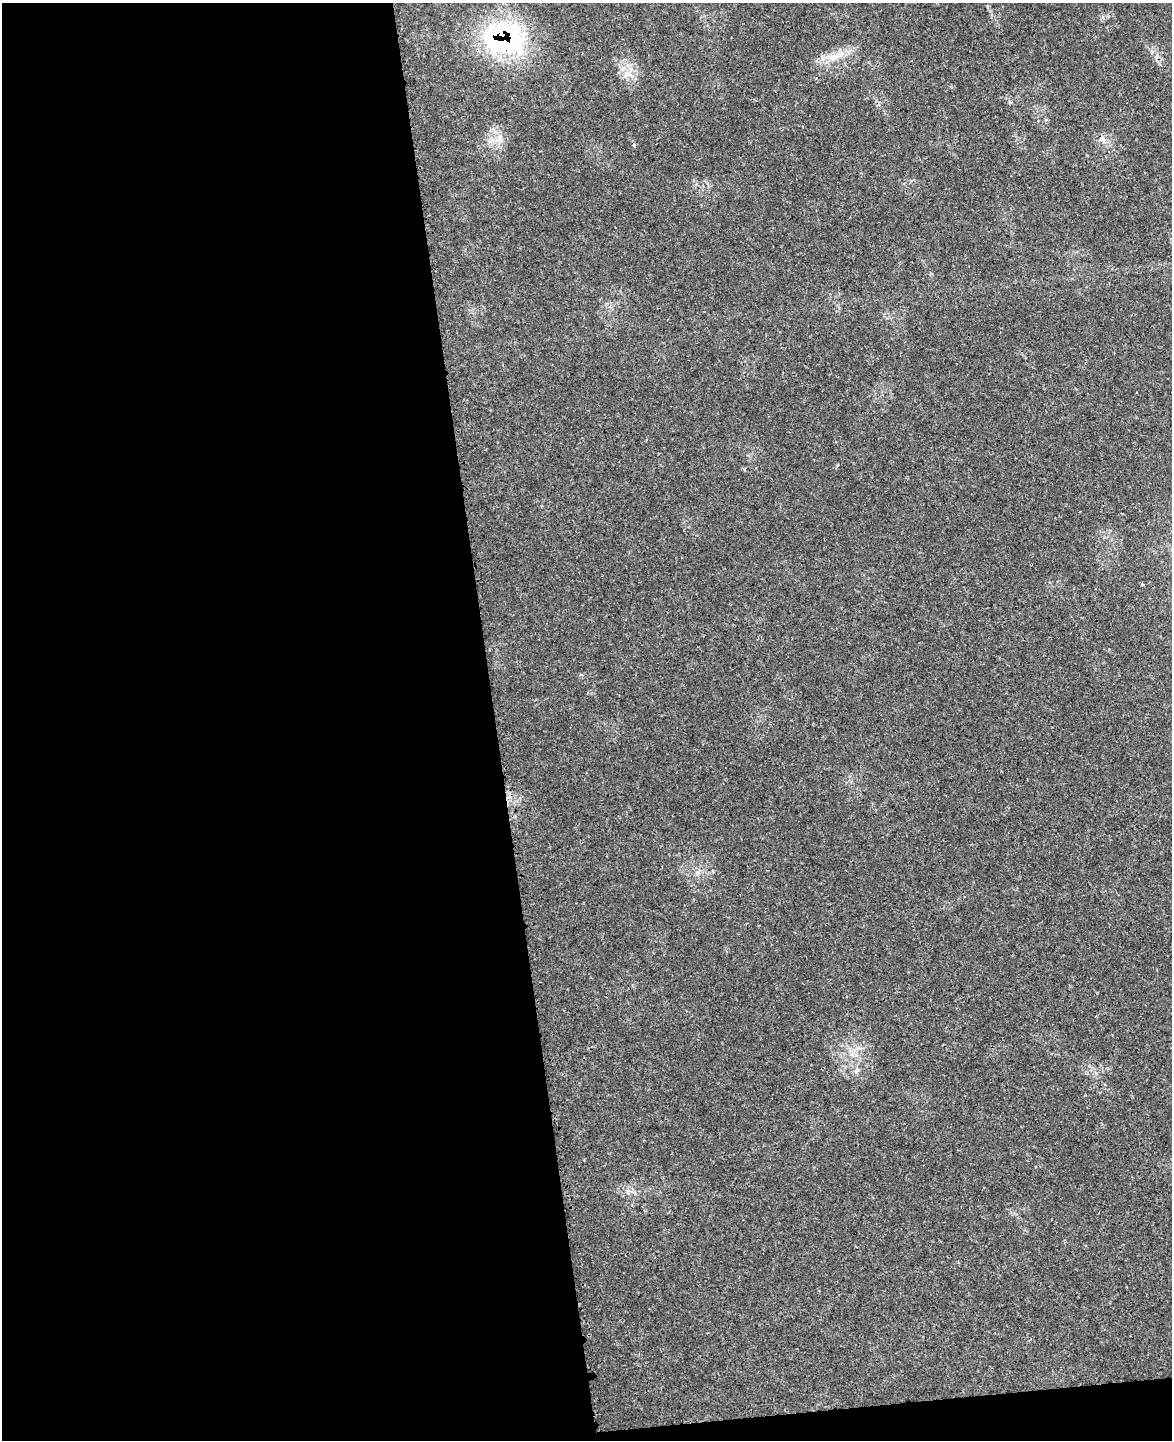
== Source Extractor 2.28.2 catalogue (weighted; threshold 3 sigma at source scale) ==
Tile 9 of 4 x 3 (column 1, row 3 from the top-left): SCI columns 64-1233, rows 147-1584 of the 4776 x 4715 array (HDU 1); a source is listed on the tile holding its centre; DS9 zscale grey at full resolution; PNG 1174 x 1442 px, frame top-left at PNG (2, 3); no overlay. Shown black and unused: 43% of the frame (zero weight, under 3 of 4 exposures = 6% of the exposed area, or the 3 px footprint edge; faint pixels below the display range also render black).
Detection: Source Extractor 2.28.2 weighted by HDU 2 'WHT'; one run over the whole footprint, this tile lists its part. Background 0.0423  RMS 0.003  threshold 0.0133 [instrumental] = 3 sigma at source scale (4.5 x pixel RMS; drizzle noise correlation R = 1.50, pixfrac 1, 0.05/0.05 arcsec/px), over >= 5 px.
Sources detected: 5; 1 cosmic-ray / hot-pixel residue — not listed; the other 4 listed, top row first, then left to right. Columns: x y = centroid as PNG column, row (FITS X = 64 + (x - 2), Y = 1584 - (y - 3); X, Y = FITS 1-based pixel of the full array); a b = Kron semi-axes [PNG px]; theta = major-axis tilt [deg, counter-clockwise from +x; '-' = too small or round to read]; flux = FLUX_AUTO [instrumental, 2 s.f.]
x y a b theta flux
504 39 52 40 -8 43
833 57 14 9 11 3.2
1102 139 9 6 -41 1.2
499 140 10 3 21 0.84
Overlapping masked pixels (flux is a lower limit): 1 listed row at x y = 504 39